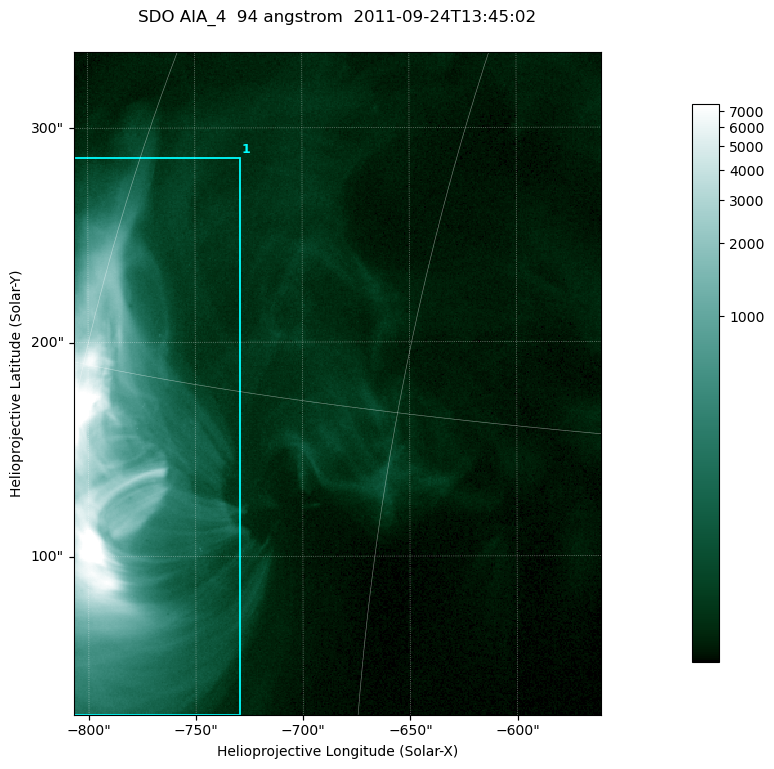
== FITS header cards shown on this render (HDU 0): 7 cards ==
TELESCOP= 'SDO     '           /
INSTRUME= 'AIA_4   '           /
WAVELNTH=                   94 /
WAVEUNIT= 'angstrom'           /
DATE-OBS= '2011-09-24T13:45:02.12' /
CTYPE1  = 'HPLN-TAN'           /
CTYPE2  = 'HPLT-TAN'           /

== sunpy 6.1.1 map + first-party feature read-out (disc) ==
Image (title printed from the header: SDO AIA_4  94 angstrom  2011-09-24T13:45:02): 410 x 515 px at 0.6 arcsec/px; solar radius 957 arcsec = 1594 px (partial field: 2.6% of the solar disc is inside the frame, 100% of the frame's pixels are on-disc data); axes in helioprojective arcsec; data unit not stated in the header (colour bar unlabelled)
Pointing: header CRPIX1/2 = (2058.48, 2043.05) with CRVAL1/2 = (0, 0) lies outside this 410 x 515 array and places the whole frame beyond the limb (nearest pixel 1.41 R_sun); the SolarSoft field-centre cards XCEN/YCEN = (-683.7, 180.7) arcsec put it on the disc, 1321 arcsec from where CRPIX/CRVAL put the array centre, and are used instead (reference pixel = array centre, CRVAL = XCEN/YCEN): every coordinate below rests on XCEN/YCEN
Orientation: roll -0.138 deg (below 1 deg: not rotated)
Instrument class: DISC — disc imager (sunpy class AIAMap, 94 A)
Bright regions (active regions / flare kernels): reference = the on-disc median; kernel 3 px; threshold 5 sigma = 105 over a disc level ~20.8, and >= 1.15x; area >= 211 px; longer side >= 5 px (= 3 arcsec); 1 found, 1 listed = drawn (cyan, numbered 1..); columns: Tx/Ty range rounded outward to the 2 arcsec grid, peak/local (2 s.f.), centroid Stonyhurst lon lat
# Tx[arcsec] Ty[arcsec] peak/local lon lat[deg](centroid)
1 -808..-728 26..286 574 -56 +12